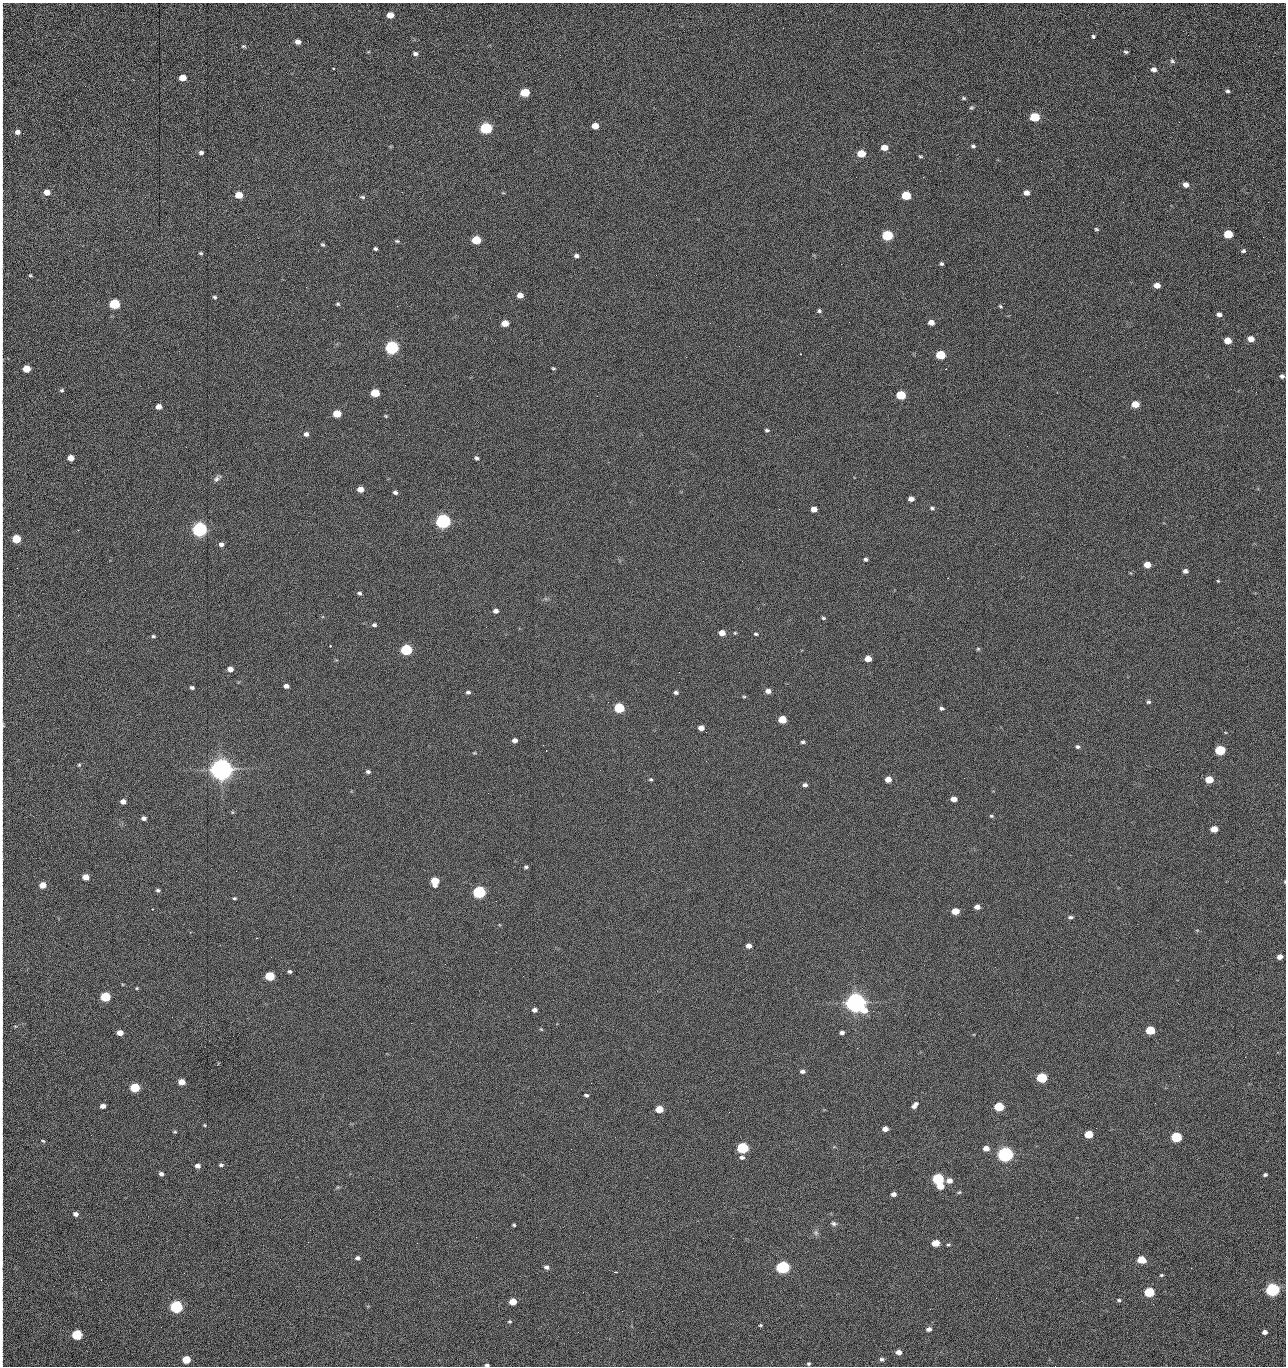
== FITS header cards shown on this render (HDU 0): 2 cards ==
NAXIS1  =                 1284 /fastest changing axis
NAXIS2  =                 1364 /next to fastest changing axis

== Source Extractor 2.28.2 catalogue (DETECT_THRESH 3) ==
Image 1284 x 1364 px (HDU 0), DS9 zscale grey, 1 PNG px = 1 image px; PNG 1288 x 1368 px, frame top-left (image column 1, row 1364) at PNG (2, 3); no overlay
Background 144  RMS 15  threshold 44.6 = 3 sigma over >= 5 px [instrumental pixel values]
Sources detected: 274; all 274 listed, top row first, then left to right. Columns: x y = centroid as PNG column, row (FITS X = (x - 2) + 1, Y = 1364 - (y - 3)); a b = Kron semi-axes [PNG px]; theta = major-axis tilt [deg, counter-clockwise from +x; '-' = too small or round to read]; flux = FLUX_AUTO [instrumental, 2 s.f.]
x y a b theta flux
390 15 5 5 - 1.3e+04
2 21 18 2 90 3.3e+03
1188 35 2 2 - 6.8e+02
1093 36 4 3 - 5.2e+03
298 42 5 4 - 5.4e+03
243 46 5 4 - 1.5e+03
2 50 18 2 90 2.6e+03
368 52 5 3 - 7.9e+02
1126 52 6 4 -18 1.7e+03
415 54 6 4 -13 2.6e+03
1172 61 7 5 -34 2.1e+03
334 68 3 2 - 1.0e+03
1154 70 6 5 - 4.5e+03
182 78 5 5 - 1.4e+04
1228 91 5 4 - 1.8e+03
525 92 6 5 - 4.2e+04
963 98 5 4 - 1.5e+03
2 101 36 2 90 6.5e+03
971 108 5 5 - 1.6e+03
1035 117 6 5 - 6.1e+04
1179 122 3 2 - 7.8e+02
595 126 5 5 - 1.4e+04
486 128 6 5 - 1.6e+05
17 132 5 5 - 4.9e+03
2 138 12 2 90 2.1e+03
973 146 6 5 - 1.9e+03
884 147 6 5 - 1.2e+04
201 152 5 4 - 2.6e+03
861 153 6 5 - 2.8e+04
920 156 4 3 - 1.2e+03
1041 161 3 2 - 1.2e+03
2 166 18 2 90 2.8e+03
856 177 2 2 - 1.4e+03
923 177 2 2 - 1.2e+04
1186 185 5 5 - 6.3e+03
47 192 5 5 - 1.0e+04
1026 193 5 5 - 5.8e+03
239 195 5 5 - 2.0e+04
906 195 6 5 - 5.2e+04
362 197 7 4 -8 1.7e+03
1123 202 2 2 - 4.6e+02
2 224 13 2 90 2.2e+03
1096 229 6 4 -17 1.3e+03
1228 234 6 5 - 4.3e+04
887 235 6 5 - 1.0e+05
1263 237 2 2 - 5.2e+02
476 240 6 5 - 4.1e+04
397 241 6 4 -1 1.5e+03
323 245 5 4 - 1.6e+03
375 249 4 3 - 1.9e+03
1243 251 5 4 - 1.8e+03
201 253 5 4 - 1.4e+03
576 256 5 4 - 2.9e+03
2 264 17 2 90 3.1e+03
841 264 2 2 - 1.8e+04
941 264 4 3 - 1.7e+03
30 275 5 4 - 1.2e+03
656 275 2 2 - 7.7e+02
1157 285 5 4 - 7.6e+03
306 287 2 2 - 5.8e+02
2 292 9 2 90 1.4e+03
520 295 5 4 - 9.0e+03
214 297 5 4 - 1.6e+03
114 304 6 5 - 1.0e+05
338 304 5 4 - 1.4e+03
397 306 2 2 - 1.3e+03
1000 306 5 3 - 1.2e+03
819 311 5 4 - 1.9e+03
1219 314 5 5 - 3.7e+03
931 322 5 4 - 7.6e+03
505 323 6 5 - 1.6e+04
710 323 2 2 - 2.2e+03
1251 339 6 5 - 1.0e+04
1227 341 5 5 - 1.6e+04
392 347 6 5 - 3.0e+05
940 355 6 5 - 5.8e+04
26 368 5 5 - 2.5e+04
553 368 4 3 - 1.3e+03
2 376 23 2 90 4.1e+03
1282 376 4 4 - 2.5e+03
62 390 5 4 - 1.7e+03
1256 392 3 2 - 9.1e+02
375 393 6 5 - 3.7e+04
901 395 6 5 - 6.0e+04
1135 404 6 5 - 1.9e+04
158 407 5 4 - 8.3e+03
337 414 6 5 - 2.9e+04
386 416 5 4 - 1.2e+03
767 430 4 3 - 1.6e+03
2 433 13 2 90 2.3e+03
306 434 5 5 - 3.7e+03
1009 435 2 2 - 2.2e+03
186 447 2 2 - 1.9e+03
71 458 5 5 - 1.2e+04
476 458 5 4 - 2.3e+03
217 478 11 6 45 3.3e+03
85 483 2 2 - 5.8e+02
360 489 5 4 - 1.0e+04
395 492 5 4 - 2.5e+03
911 499 5 4 - 5.8e+03
932 508 6 5 - 2.0e+03
814 509 5 5 - 8.7e+03
443 521 6 5 - 5.1e+05
199 529 6 5 - 5.4e+05
78 530 3 3 - 8.8e+02
16 539 5 5 - 4.1e+04
221 544 5 5 - 3.8e+03
866 559 5 5 - 1.9e+03
742 561 2 2 - 5.0e+02
1147 565 5 5 - 1.3e+04
1185 571 5 4 - 3.8e+03
1218 581 4 4 - 1.0e+03
359 593 5 4 - 2.0e+03
496 611 5 4 - 4.2e+03
823 618 5 4 - 1.4e+03
374 625 5 4 - 2.1e+03
722 633 5 4 - 1.0e+04
735 633 5 4 - 1.1e+03
756 634 5 3 - 1.5e+03
153 636 6 4 -14 1.6e+03
330 646 2 2 - 5.4e+03
978 649 5 4 - 1.2e+03
406 650 6 5 - 1.6e+05
868 659 5 5 - 1.4e+04
230 669 5 4 - 7.3e+03
679 672 2 2 - 1.4e+03
2 680 11 2 90 2.0e+03
286 686 5 4 - 4.2e+03
192 687 5 4 - 2.1e+03
768 691 6 5 - 6.4e+03
468 692 5 4 - 2.2e+03
676 692 5 4 - 2.4e+03
744 697 5 4 - 1.2e+03
1149 702 4 4 - 1.8e+03
619 708 6 5 - 8.3e+04
942 708 5 4 - 2.3e+03
782 719 6 5 - 2.8e+04
2 725 9 3 -88 2.0e+03
701 728 5 4 - 7.5e+03
706 732 2 2 - 4.8e+02
515 740 5 4 - 4.2e+03
803 742 5 4 - 1.8e+03
543 745 2 2 - 2.2e+03
1078 747 5 4 - 2.0e+03
1220 750 6 5 - 7.7e+04
474 753 5 3 - 9.3e+02
706 761 3 2 - 1.5e+03
79 765 5 4 - 1.1e+03
221 769 7 7 - 1.8e+06
368 771 5 4 - 2.5e+03
2 775 15 2 90 2.4e+03
651 779 4 4 - 1.3e+03
888 779 5 5 - 1.1e+04
1209 780 5 5 - 2.5e+04
805 785 5 4 - 3.2e+03
954 799 5 4 - 8.0e+03
123 801 5 4 - 6.5e+03
2 807 9 2 90 1.4e+03
232 812 5 4 - 1.0e+03
991 816 6 4 -20 1.3e+03
144 818 4 4 - 3.7e+03
1214 829 5 5 - 1.5e+04
2 831 11 2 90 1.9e+03
526 867 5 4 - 1.8e+03
86 877 5 4 - 1.3e+04
435 881 6 5 - 2.8e+04
1285 882 4 2 - 7.3e+02
43 885 5 5 - 1.6e+04
158 890 5 4 - 2.0e+03
2 891 19 2 90 2.8e+03
479 892 6 5 - 2.4e+05
234 898 5 3 - 1.3e+03
977 907 5 4 - 5.9e+03
152 909 2 2 - 7.5e+02
955 911 5 5 - 1.9e+04
1070 917 6 4 10 2.2e+03
748 946 5 4 - 6.2e+03
1280 957 5 4 - 7.2e+03
290 971 5 4 - 1.9e+03
2 976 17 2 90 3.0e+03
270 976 6 5 - 6.1e+04
523 976 2 2 - 1.3e+03
137 988 4 3 - 1.0e+03
105 997 6 5 - 7.6e+04
2 1001 16 2 90 2.7e+03
855 1003 8 6 -16 1.5e+06
534 1010 5 4 - 3.9e+03
2 1023 16 2 90 2.7e+03
411 1023 2 2 - 3.5e+03
15 1026 5 3 - 1.0e+03
541 1029 5 4 - 9.3e+02
1150 1030 6 5 - 4.9e+04
842 1032 5 4 - 3.5e+03
120 1033 5 4 - 1.0e+04
857 1048 3 2 - 1.0e+03
1245 1057 2 2 - 1.2e+03
2 1066 20 2 90 3.8e+03
802 1071 5 4 - 3.3e+03
1179 1076 3 2 - 1.8e+03
1042 1078 6 5 - 8.9e+04
181 1082 5 5 - 1.2e+04
135 1087 5 5 - 6.5e+04
586 1095 5 4 - 1.9e+03
1155 1103 2 2 - 6.6e+02
914 1105 8 5 47 4.8e+03
103 1106 5 4 - 5.2e+03
999 1107 6 5 - 7.3e+04
659 1109 5 5 - 2.1e+04
729 1112 2 2 - 6.4e+02
204 1125 4 3 - 9.0e+02
885 1129 5 4 - 7.0e+03
175 1132 5 4 - 1.1e+03
1089 1134 6 5 - 3.2e+04
91 1135 2 2 - 1.6e+03
1176 1137 6 5 - 1.0e+05
2 1138 9 2 90 1.7e+03
43 1141 6 3 -20 1.3e+03
742 1148 6 5 - 1.5e+05
986 1148 5 4 - 7.8e+03
571 1149 2 2 - 6.0e+02
1005 1154 6 5 - 6.3e+05
2 1156 8 2 90 1.0e+03
742 1157 6 5 - 2.9e+03
221 1165 5 4 - 2.3e+03
197 1166 5 5 - 4.7e+03
161 1174 5 4 - 3.4e+03
1265 1174 4 3 - 1.9e+03
938 1179 6 5 - 1.5e+05
949 1181 6 5 - 6.7e+03
940 1186 5 5 - 1.7e+04
2 1187 22 2 90 4.0e+03
959 1192 6 4 40 1.3e+03
893 1194 5 4 - 4.5e+03
2 1213 20 2 90 3.8e+03
75 1214 5 4 - 4.4e+03
280 1219 3 2 - 1.4e+03
833 1223 7 5 -25 2.3e+03
514 1225 4 3 - 1.3e+03
816 1233 8 6 -89 2.8e+03
476 1237 2 2 - 5.6e+03
308 1242 3 2 - 1.2e+03
417 1243 2 2 - 3.7e+03
936 1243 6 5 - 1.9e+04
948 1245 5 3 - 1.3e+03
357 1258 6 5 - 2.9e+03
1141 1260 6 5 - 2.7e+04
546 1267 6 5 - 3.4e+03
783 1267 6 5 - 3.1e+05
615 1272 3 2 - 9.2e+02
1161 1275 5 4 - 1.3e+03
101 1280 2 2 - 7.6e+02
2 1283 14 2 90 2.5e+03
1272 1290 6 5 - 3.7e+05
1149 1292 6 5 - 7.9e+04
996 1298 3 2 - 1.8e+03
1119 1300 6 4 -1 1.6e+03
513 1302 5 5 - 1.8e+04
2 1304 8 2 90 1.2e+03
176 1307 6 5 - 2.4e+05
622 1311 2 2 - 4.5e+02
2 1320 8 2 90 1.4e+03
510 1321 5 4 - 1.4e+03
760 1325 4 3 - 1.1e+03
929 1329 5 4 - 4.1e+03
578 1332 2 2 - 2.4e+03
1264 1332 5 4 - 4.7e+03
77 1335 6 5 - 9.3e+04
2 1337 15 2 90 2.5e+03
898 1352 5 4 - 6.5e+03
882 1359 5 4 - 2.0e+03
186 1360 5 5 - 3.0e+04
809 1364 4 4 - 1.4e+03
487 1365 4 3 - 2.2e+03
1055 1366 2 2 - 1.3e+03
At the frame edge (FLAGS 8, measured only in part): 32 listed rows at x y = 2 21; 2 50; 2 101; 2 138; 2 166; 2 224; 2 264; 2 292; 2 376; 2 433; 16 539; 2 680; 2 725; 2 775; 2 807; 2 831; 1285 882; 2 891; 2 976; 2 1001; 2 1023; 2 1066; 2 1138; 2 1156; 2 1187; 2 1213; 2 1283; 2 1304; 2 1320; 2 1337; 487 1365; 1055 1366

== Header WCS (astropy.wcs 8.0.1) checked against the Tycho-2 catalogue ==
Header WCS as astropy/WCSLIB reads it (CRVAL/CRPIX/CD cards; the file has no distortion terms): RA---TAN/DEC--TAN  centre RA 15:41:40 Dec +51:59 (235.42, +51.98 deg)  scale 1.26 arcsec/px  FOV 26.9' x 28.5'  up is +92 deg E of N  parity flipped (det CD > 0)
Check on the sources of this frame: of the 60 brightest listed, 10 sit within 2.0 arcsec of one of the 11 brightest Tycho-2 stars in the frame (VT <= 12.29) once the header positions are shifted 0.20 arcsec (0.13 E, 0.15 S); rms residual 1.20 arcsec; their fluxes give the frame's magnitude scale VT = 25.21 - 2.5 log10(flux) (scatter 0.21 mag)
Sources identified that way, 10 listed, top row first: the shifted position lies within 2.0 arcsec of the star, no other Tycho-2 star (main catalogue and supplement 1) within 4.0 arcsec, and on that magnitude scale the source's flux lands within +1.5 / -3 mag of the star's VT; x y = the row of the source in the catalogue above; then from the Tycho-2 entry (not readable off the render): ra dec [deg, ICRS J2000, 3 dp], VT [Tycho-2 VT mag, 2 dp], TYC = Tycho-2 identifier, HIP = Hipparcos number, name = IAU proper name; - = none
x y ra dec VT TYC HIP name
392 347 235.614 +52.064 11.61 3489-1132-1 - -
443 521 235.514 +52.049 11.19 3489-1407-1 - -
221 769 235.378 +52.130 9.31 3489-1322-1 76850 -
479 892 235.303 +52.042 11.52 3489-958-1 - -
855 1003 235.232 +51.912 9.59 3489-824-1 - -
1005 1154 235.143 +51.862 10.97 3489-1016-1 - -
938 1179 235.131 +51.886 12.29 3489-908-1 - -
783 1267 235.084 +51.941 11.45 3489-1346-1 - -
1272 1290 235.062 +51.771 11.53 3489-1453-1 - -
176 1307 235.075 +52.152 11.74 3489-912-1 - -